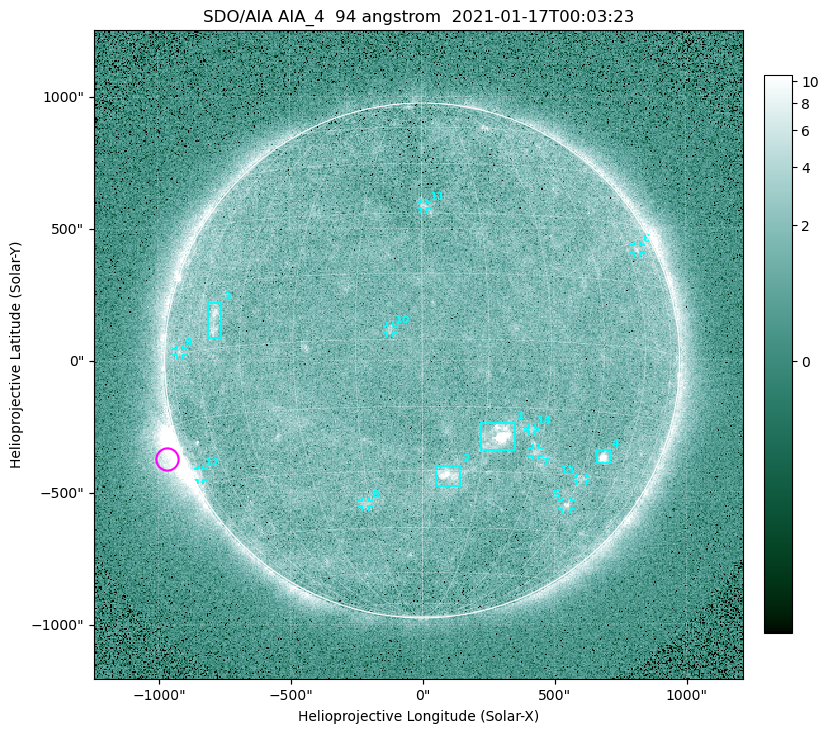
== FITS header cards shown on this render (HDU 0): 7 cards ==
TELESCOP= 'SDO/AIA '
INSTRUME= 'AIA_4   '
WAVELNTH=                   94
WAVEUNIT= 'angstrom'
DATE-OBS= '2021-01-17T00:03:23.12'
CTYPE1  = 'HPLN-TAN'
CTYPE2  = 'HPLT-TAN'

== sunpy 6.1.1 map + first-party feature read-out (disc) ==
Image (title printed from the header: SDO/AIA AIA_4  94 angstrom  2021-01-17T00:03:23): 512 x 512 px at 4.8 arcsec/px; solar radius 976 arcsec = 203 px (full disc in frame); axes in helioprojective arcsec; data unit not stated in the header (colour bar unlabelled)
Orientation: roll -0.138 deg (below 1 deg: not rotated)
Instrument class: DISC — disc imager (sunpy class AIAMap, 94 A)
Bright regions (active regions / flare kernels): reference = the median radial profile (limb darkening/brightening removed); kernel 5 px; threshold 5 sigma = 1.88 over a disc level ~1.64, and >= 1.15x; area >= 9 px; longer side >= 5 px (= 24 arcsec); searched inside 0.97 R_sun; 14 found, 14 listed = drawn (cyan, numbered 1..; 10 of them under ~33 arcsec drawn as corner ticks so the feature stays visible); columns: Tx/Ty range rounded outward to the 10 arcsec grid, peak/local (2 s.f.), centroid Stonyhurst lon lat
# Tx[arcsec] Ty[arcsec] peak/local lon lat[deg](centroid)
1 220..350 -340..-230 12 +18 -22
2 50..150 -480..-400 5.9 +7 -31
3 -810..-760 90..220 4.2 -54 +6
4 660..710 -390..-340 8.6 +51 -25
5 530..560 -570..-530 3.9 +45 -38
6 800..830 400..440 2.7 +66 +23
7 420..440 -360..-330 2.7 +29 -25
8 -230..-200 -550..-530 2.5 -16 -38
9 -930..-900 20..50 2.3 -70 +0
10 -140..-110 100..130 2.7 -7 +2
11 -10..20 570..600 2.5 +1 +32
12 -850..-830 -450..-410 2.7 -75 -27
13 580..620 -460..-440 2.5 +46 -31
14 400..430 -270..-250 2.3 +27 -20
Off-limb structures (1.02-1.3 R_sun): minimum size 50 px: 5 found; the strongest spans PA ~95..130 deg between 1.02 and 1.21 R_sun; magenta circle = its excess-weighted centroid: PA ~110 deg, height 1.06 R_sun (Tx ~-970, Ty ~-370 arcsec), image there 5.2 x the reference